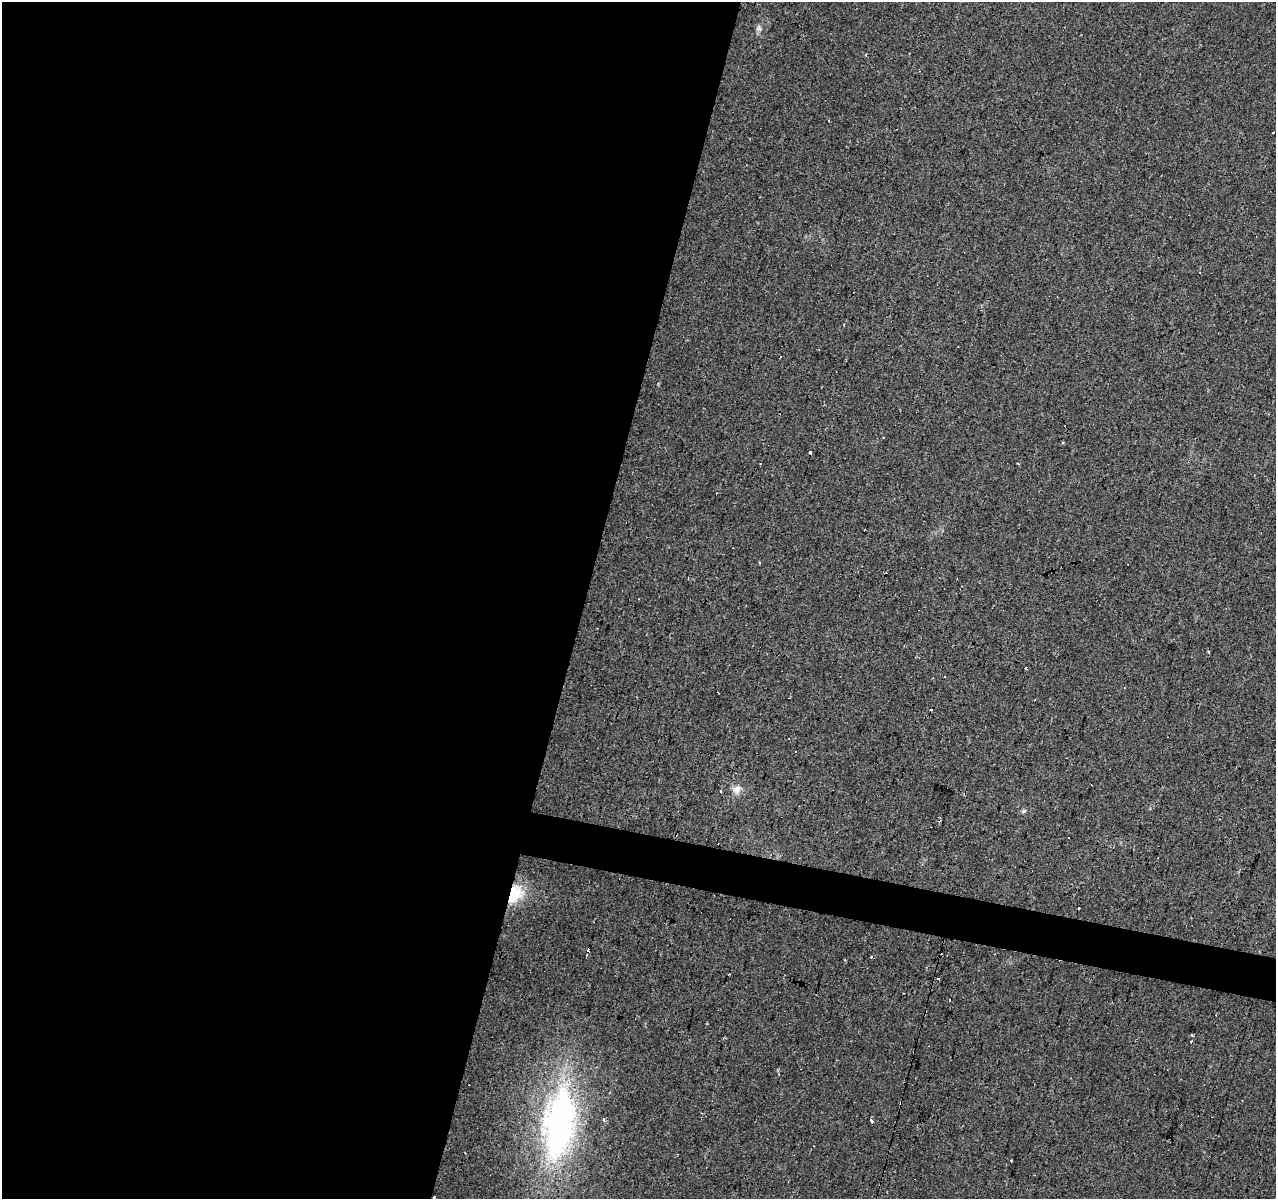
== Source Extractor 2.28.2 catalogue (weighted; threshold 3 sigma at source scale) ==
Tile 5 of 4 x 4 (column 1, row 2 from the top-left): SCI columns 7-1280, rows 2674-3870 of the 5100 x 5286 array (HDU 1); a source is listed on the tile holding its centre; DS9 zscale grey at full resolution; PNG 1278 x 1201 px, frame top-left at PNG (2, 2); no overlay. Shown black and unused: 48% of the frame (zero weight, under 2 of 3 exposures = <1% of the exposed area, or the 3 px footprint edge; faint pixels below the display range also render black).
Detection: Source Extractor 2.28.2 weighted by HDU 2 'WHT'; one run over the whole footprint, this tile lists its part. Background 0.0685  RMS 0.007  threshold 0.0315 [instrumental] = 3 sigma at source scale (4.5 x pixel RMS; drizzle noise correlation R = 1.50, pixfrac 1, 0.0396/0.0396 arcsec/px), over >= 5 px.
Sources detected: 29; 13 cosmic-ray / hot-pixel residue — not listed; the other 16 listed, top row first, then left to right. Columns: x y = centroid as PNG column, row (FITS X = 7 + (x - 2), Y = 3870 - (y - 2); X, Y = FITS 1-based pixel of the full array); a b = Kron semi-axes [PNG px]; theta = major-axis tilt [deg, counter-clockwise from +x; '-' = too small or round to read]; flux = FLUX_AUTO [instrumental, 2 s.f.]
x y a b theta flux
759 28 9 5 -63 1.9
810 452 4 3 - 13
760 562 3 3 - 1.8
932 710 3 3 - 2.1
737 790 12 10 60 5.2
720 791 3 3 - 1.9
1023 811 7 5 23 1.2
514 894 22 15 58 23
588 950 4 3 - 6
871 957 3 3 - 3.5
938 979 3 2 - 1.2
1191 1041 3 3 - 1.7
604 1119 5 3 - 1.6
872 1120 5 3 - 8.6
558 1123 69 31 82 230
434 1197 3 3 - 3.1
Overlapping masked pixels (flux is a lower limit): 3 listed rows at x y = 514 894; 558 1123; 434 1197
Isophote crosses this tile's border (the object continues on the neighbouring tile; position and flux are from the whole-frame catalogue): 1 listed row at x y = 434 1197